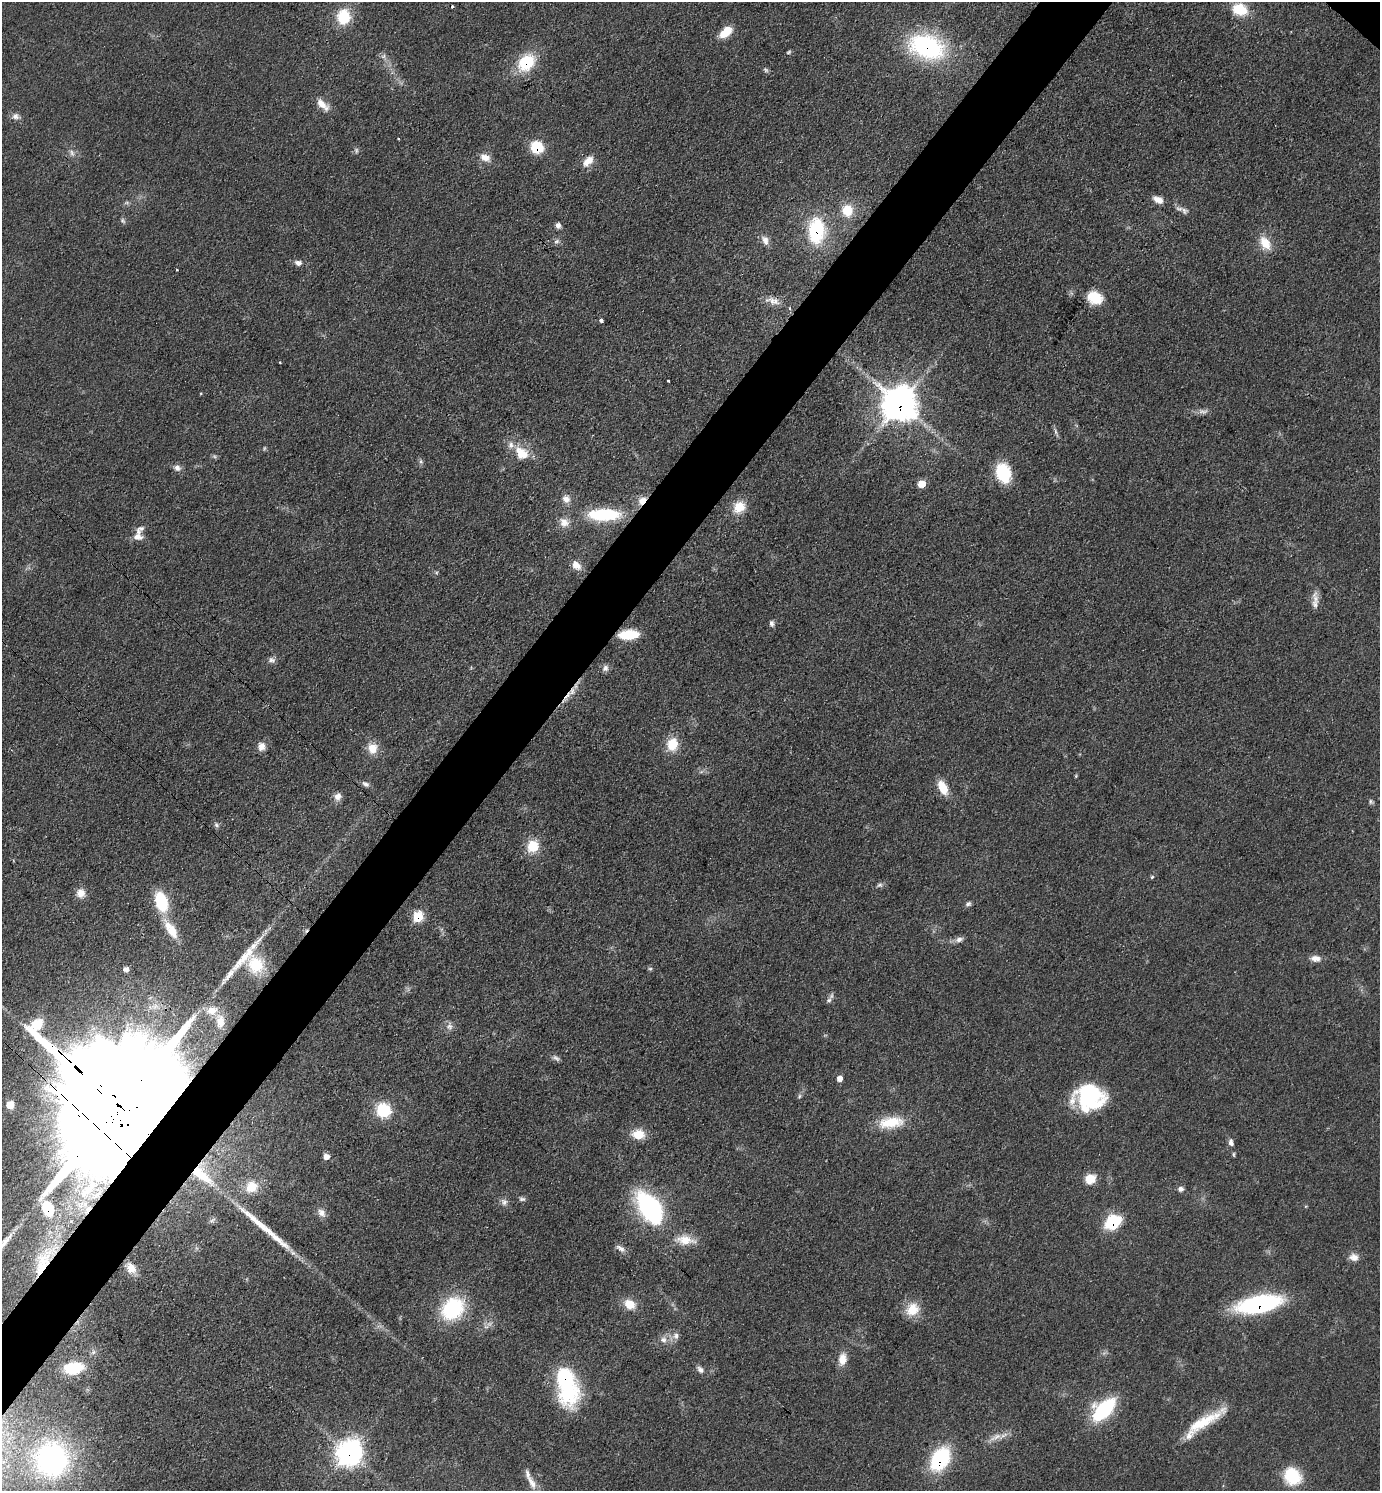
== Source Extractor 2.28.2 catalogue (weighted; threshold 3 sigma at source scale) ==
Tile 7 of 4 x 4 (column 3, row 2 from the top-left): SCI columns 3054-4431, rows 2982-4470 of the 5965 x 5962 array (HDU 1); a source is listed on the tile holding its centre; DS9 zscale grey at full resolution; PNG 1382 x 1493 px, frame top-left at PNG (2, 2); no overlay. Shown black and unused: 5% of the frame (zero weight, under 3 of 4 exposures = <1% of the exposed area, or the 3 px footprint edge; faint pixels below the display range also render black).
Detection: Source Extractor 2.28.2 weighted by HDU 2 'WHT'; one run over the whole footprint, this tile lists its part. Background 0.0772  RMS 0.0065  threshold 0.0295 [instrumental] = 3 sigma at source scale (4.5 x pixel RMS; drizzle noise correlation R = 1.50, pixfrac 1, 0.05/0.05 arcsec/px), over >= 5 px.
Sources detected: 140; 2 inside a brighter object's white glare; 3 cosmic-ray / hot-pixel residue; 2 long thin detections or spike segments (spike, bleed or trail) — not listed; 7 inside a brighter listed object's ellipse — not listed separately; the other 126 listed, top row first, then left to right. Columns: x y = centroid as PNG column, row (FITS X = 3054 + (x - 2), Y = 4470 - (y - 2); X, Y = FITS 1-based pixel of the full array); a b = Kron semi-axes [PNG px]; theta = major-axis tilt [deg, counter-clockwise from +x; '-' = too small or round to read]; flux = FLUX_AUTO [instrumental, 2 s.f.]
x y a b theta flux
1240 9 14 11 -17 21
343 17 18 15 79 20
726 32 16 9 39 12
927 47 38 25 -18 91
788 52 7 4 28 0.98
383 56 7 5 32 1.6
526 62 19 15 40 30
766 70 8 5 -37 1.3
322 105 20 8 -43 7.1
16 116 11 9 -8 3.1
398 139 3 2 - 0.73
537 147 10 9 - 26
356 150 8 5 -73 1.4
72 152 10 6 -54 2.6
485 157 15 9 -23 5.3
588 161 15 8 44 7.5
1158 200 12 7 -25 5.3
847 210 12 11 - 15
1185 211 9 8 - 2.4
122 221 7 6 - 1.4
558 225 7 6 - 2.5
816 230 26 17 90 48
765 240 14 8 -70 4.1
556 241 8 7 - 2
1265 243 20 12 -59 11
298 263 10 7 -10 3
1095 298 17 14 -27 14
772 301 24 8 -14 6
601 320 3 3 - 6.9
280 362 3 2 - 0.87
668 381 3 2 - 0.9
900 404 12 12 - 1100
1203 411 15 7 2 3.2
1056 432 9 4 -71 1.6
522 453 18 13 -41 14
421 461 6 5 - 1.3
177 468 10 8 -31 3.2
1003 473 21 15 -71 28
922 484 6 6 - 10
566 499 11 10 - 4.4
642 501 11 8 46 6.4
739 507 16 13 39 12
605 514 37 14 -1 37
564 522 13 11 -42 6
137 537 15 12 78 5.9
576 565 12 8 -43 5.9
1315 599 22 8 -81 5.5
772 623 7 6 - 2
629 635 17 8 3 24
272 660 10 7 -11 2.6
605 668 9 8 - 2.7
572 691 11 8 69 4.2
672 744 15 12 74 14
261 746 10 9 - 4.6
372 748 13 12 - 9.3
1076 776 4 4 - 0.71
365 784 9 6 -32 2.3
943 787 17 9 -64 11
338 797 10 9 - 4.1
1370 801 7 6 - 1.3
216 825 8 6 -43 1.7
533 846 13 11 62 16
1152 877 5 4 - 0.85
880 885 8 6 2 1.7
81 893 11 10 - 6.1
161 901 18 11 -71 34
968 904 8 5 31 1.7
418 917 6 6 - 33
171 929 29 11 -57 16
959 939 11 7 21 3.1
1315 958 12 8 -5 4.7
256 965 25 22 -60 29
126 969 6 5 - 2.9
650 969 6 4 0 0.98
829 1000 9 6 35 2.1
220 1021 20 11 -89 12
450 1026 11 8 85 3.1
556 1058 11 5 -36 2
840 1079 6 6 - 3.6
799 1096 6 4 61 1.2
1090 1097 30 25 -2 63
117 1104 70 27 -43 73000
10 1105 7 6 - 12
383 1110 13 12 - 29
891 1122 34 14 7 20
638 1134 14 11 -1 12
1231 1142 10 6 -78 2.7
1234 1154 7 3 -89 0.9
326 1157 6 6 - 3.9
201 1174 33 9 -40 21
1090 1179 11 10 - 11
79 1187 26 9 42 14
251 1187 20 18 36 17
1181 1189 7 6 - 2.3
522 1199 9 6 -5 1.6
504 1202 10 9 - 3
81 1204 18 15 12 17
47 1208 13 9 -65 29
650 1209 33 17 -55 100
322 1213 12 9 -56 4
1113 1222 13 10 36 42
685 1240 27 12 -6 12
3 1244 32 7 48 10
620 1248 13 6 -33 3.2
1354 1257 13 9 -11 4.6
44 1260 56 18 58 40
131 1268 16 11 -47 7.4
630 1304 13 10 -29 10
1259 1304 37 14 11 110
453 1309 26 20 44 52
912 1309 19 16 41 13
676 1336 9 8 - 3.2
663 1340 10 9 - 4.1
93 1352 7 5 46 1.6
842 1359 15 9 81 7.9
74 1368 15 10 9 33
700 1369 11 7 -44 2.8
565 1377 28 18 -61 56
1104 1410 24 13 45 59
1203 1422 57 11 30 25
996 1437 22 7 26 6.2
349 1453 10 9 - 580
52 1459 30 27 -89 140
940 1459 24 16 59 52
1292 1476 19 16 -52 27
532 1483 23 9 -64 7.1
Overlapping masked pixels (flux is a lower limit): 18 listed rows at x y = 927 47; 526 62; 537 147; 816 230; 900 404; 642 501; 629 635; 572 691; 418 917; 117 1104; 201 1174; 47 1208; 1113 1222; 44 1260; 1259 1304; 565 1377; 349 1453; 940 1459
Isophote crosses this tile's border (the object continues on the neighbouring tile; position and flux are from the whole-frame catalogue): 3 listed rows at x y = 117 1104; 3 1244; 52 1459